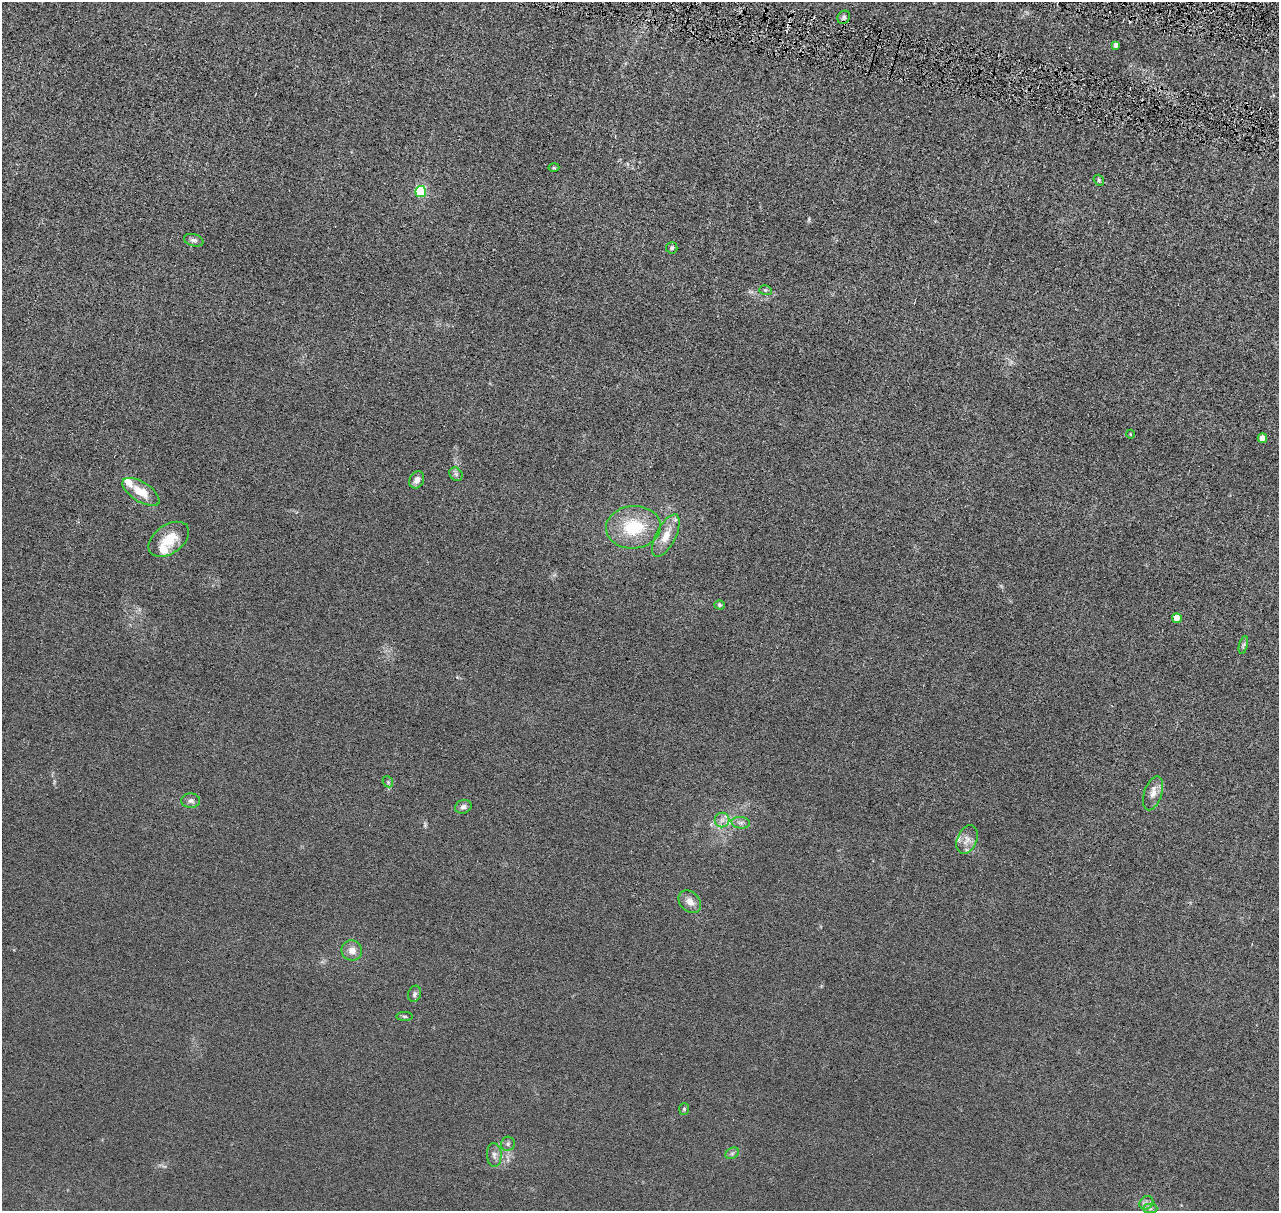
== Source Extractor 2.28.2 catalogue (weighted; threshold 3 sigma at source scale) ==
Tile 10 of 4 x 4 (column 2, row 3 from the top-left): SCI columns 1294-2570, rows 1462-2670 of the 5140 x 5218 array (HDU 1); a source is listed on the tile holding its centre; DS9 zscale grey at full resolution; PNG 1281 x 1213 px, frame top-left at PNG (2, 2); each listed source drawn as its Kron ellipse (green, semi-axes under 4 px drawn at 4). Shown black and unused: <1% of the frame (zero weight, under 4 of 8 exposures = <1% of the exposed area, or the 3 px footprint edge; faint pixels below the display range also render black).
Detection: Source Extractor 2.28.2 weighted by HDU 2 'WHT'; one run over the whole footprint, this tile lists its part. Background 0.0119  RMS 0.0042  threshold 0.0172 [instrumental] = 3 sigma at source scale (4.09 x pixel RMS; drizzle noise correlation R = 1.36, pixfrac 0.8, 0.05/0.05 arcsec/px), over >= 5 px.
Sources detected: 39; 3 inside a brighter listed object's ellipse — not listed separately; the other 36 listed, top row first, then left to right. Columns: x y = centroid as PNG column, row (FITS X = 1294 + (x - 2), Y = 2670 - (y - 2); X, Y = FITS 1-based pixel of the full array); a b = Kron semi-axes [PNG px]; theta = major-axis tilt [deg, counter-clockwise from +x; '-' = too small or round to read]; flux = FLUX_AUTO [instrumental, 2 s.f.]
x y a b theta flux
844 17 7 6 - 1.2
1116 45 4 4 - 1.3
554 168 5 3 - 0.42
1099 180 6 5 - 0.57
421 192 5 5 - 38
194 240 10 6 -16 1.2
672 248 6 5 - 0.97
765 290 6 5 - 0.74
1130 434 4 3 - 0.27
1262 438 5 4 - 2.7
456 474 7 6 - 0.95
417 480 9 7 60 2
141 492 21 9 -32 6.3
633 527 27 21 4 18
666 536 23 10 63 6
169 539 22 14 36 8.8
720 605 5 4 - 0.67
1177 618 5 4 - 5.9
1243 645 9 3 76 0.65
388 782 6 4 -48 0.67
1153 793 17 8 71 3.1
191 801 9 7 -3 1.4
463 807 8 6 19 1.4
722 820 7 7 - 1.7
741 823 9 5 -5 1.2
967 840 15 9 69 3.2
690 902 13 9 -45 3.1
352 950 10 10 - 2.9
414 994 8 6 70 1.1
405 1016 8 4 -1 0.56
684 1109 6 5 - 0.58
508 1144 7 7 - 1
732 1153 7 5 30 0.85
494 1155 12 7 -88 1.7
1146 1203 7 6 - 1.4
1150 1209 7 4 0 0.92